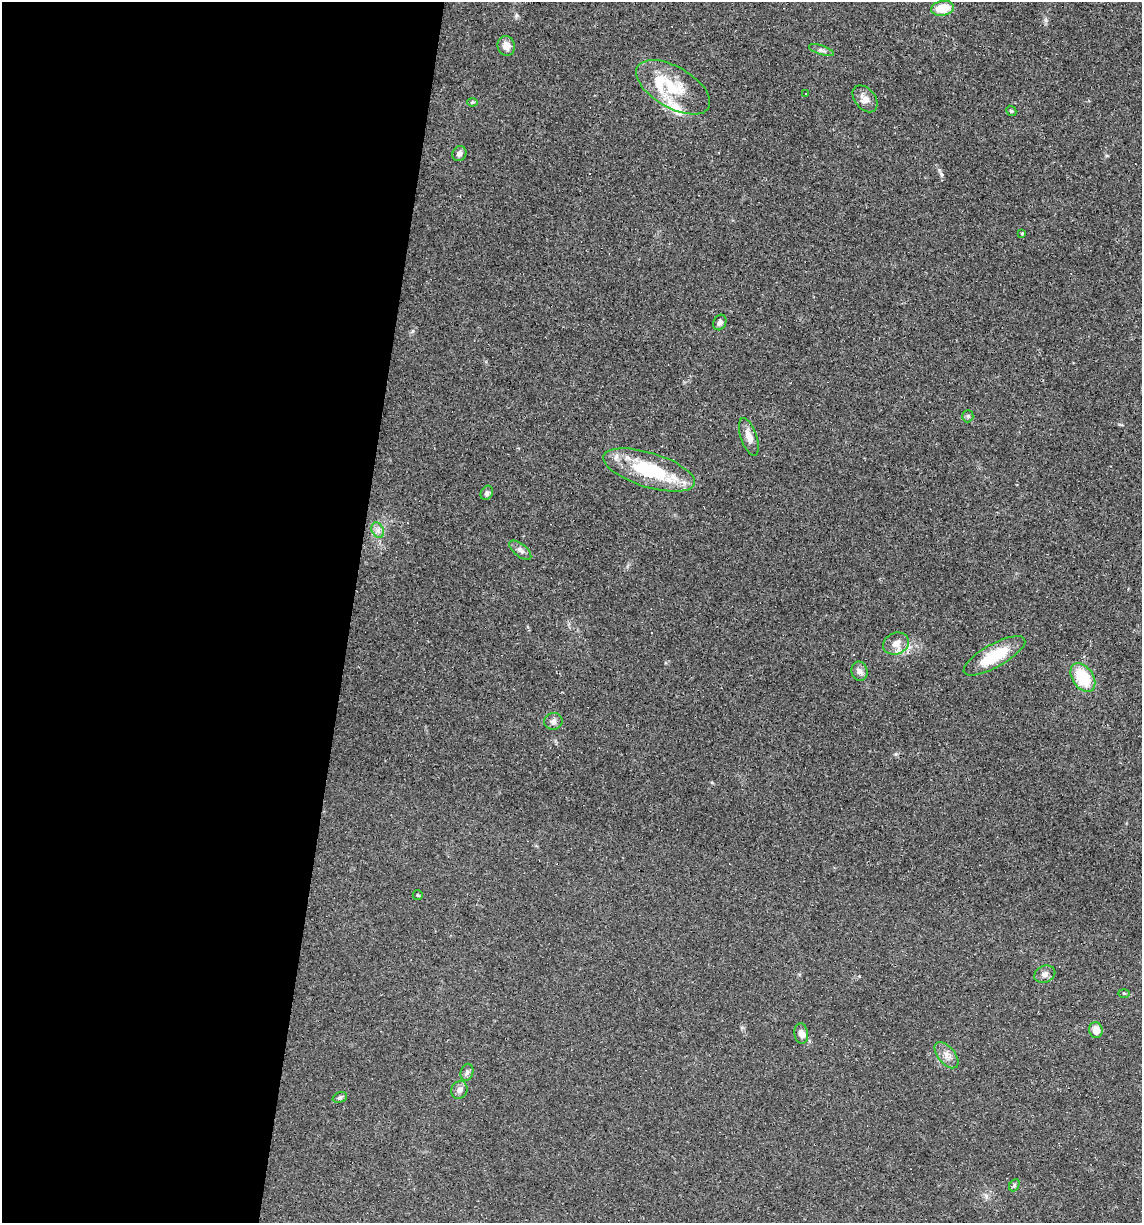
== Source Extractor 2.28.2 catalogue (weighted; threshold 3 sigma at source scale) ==
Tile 5 of 4 x 4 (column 1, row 2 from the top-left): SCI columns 114-1253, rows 2445-3665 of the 4907 x 4887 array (HDU 1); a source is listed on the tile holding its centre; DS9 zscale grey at full resolution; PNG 1144 x 1225 px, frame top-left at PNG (2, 2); each listed source drawn as its Kron ellipse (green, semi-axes under 4 px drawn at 4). Shown black and unused: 31% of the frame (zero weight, under 2 of 3 exposures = <1% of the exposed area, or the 3 px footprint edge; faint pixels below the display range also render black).
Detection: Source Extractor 2.28.2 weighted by HDU 2 'WHT'; one run over the whole footprint, this tile lists its part. Background 0.0519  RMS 0.0065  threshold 0.0294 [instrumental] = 3 sigma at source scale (4.5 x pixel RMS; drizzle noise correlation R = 1.50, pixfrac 1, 0.05/0.05 arcsec/px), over >= 5 px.
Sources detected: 40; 6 cosmic-ray / hot-pixel residue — neither listed nor drawn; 2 inside a brighter listed object's ellipse — not listed separately; the other 32 listed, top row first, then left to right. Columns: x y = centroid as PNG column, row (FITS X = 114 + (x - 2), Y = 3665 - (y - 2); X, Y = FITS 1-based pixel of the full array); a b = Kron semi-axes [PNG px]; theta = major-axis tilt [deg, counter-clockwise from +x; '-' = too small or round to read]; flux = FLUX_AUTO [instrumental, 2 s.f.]
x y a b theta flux
943 8 11 7 10 14
506 46 10 8 -74 5.4
821 50 13 4 -18 2.1
673 87 41 20 -30 27
805 93 3 2 - 0.81
865 99 15 10 -51 4.9
472 102 5 4 - 1.1
1011 111 5 4 - 0.85
459 154 8 6 57 2.5
1022 233 4 4 - 0.74
720 323 8 6 63 2.3
968 416 6 5 - 1.4
749 437 20 8 -71 5.8
649 470 48 17 -17 46
487 493 7 5 62 1.7
378 530 8 6 -61 2.6
520 550 13 6 -40 3
896 644 13 10 23 6.1
994 656 34 11 29 25
859 671 10 8 -77 3
1083 678 16 10 -56 25
553 721 9 8 - 2.7
418 895 5 4 - 0.71
1045 974 11 8 23 3.1
1124 993 6 4 -1 0.71
1096 1030 8 6 -78 6.7
801 1034 10 6 -84 4.2
947 1055 15 8 -51 4.6
467 1072 9 6 74 2
459 1090 9 8 - 3.1
340 1097 7 5 18 1.3
1014 1185 6 4 61 1.1
Unlisted compact peaks at least as high as the median listed source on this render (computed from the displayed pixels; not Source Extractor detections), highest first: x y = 941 174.